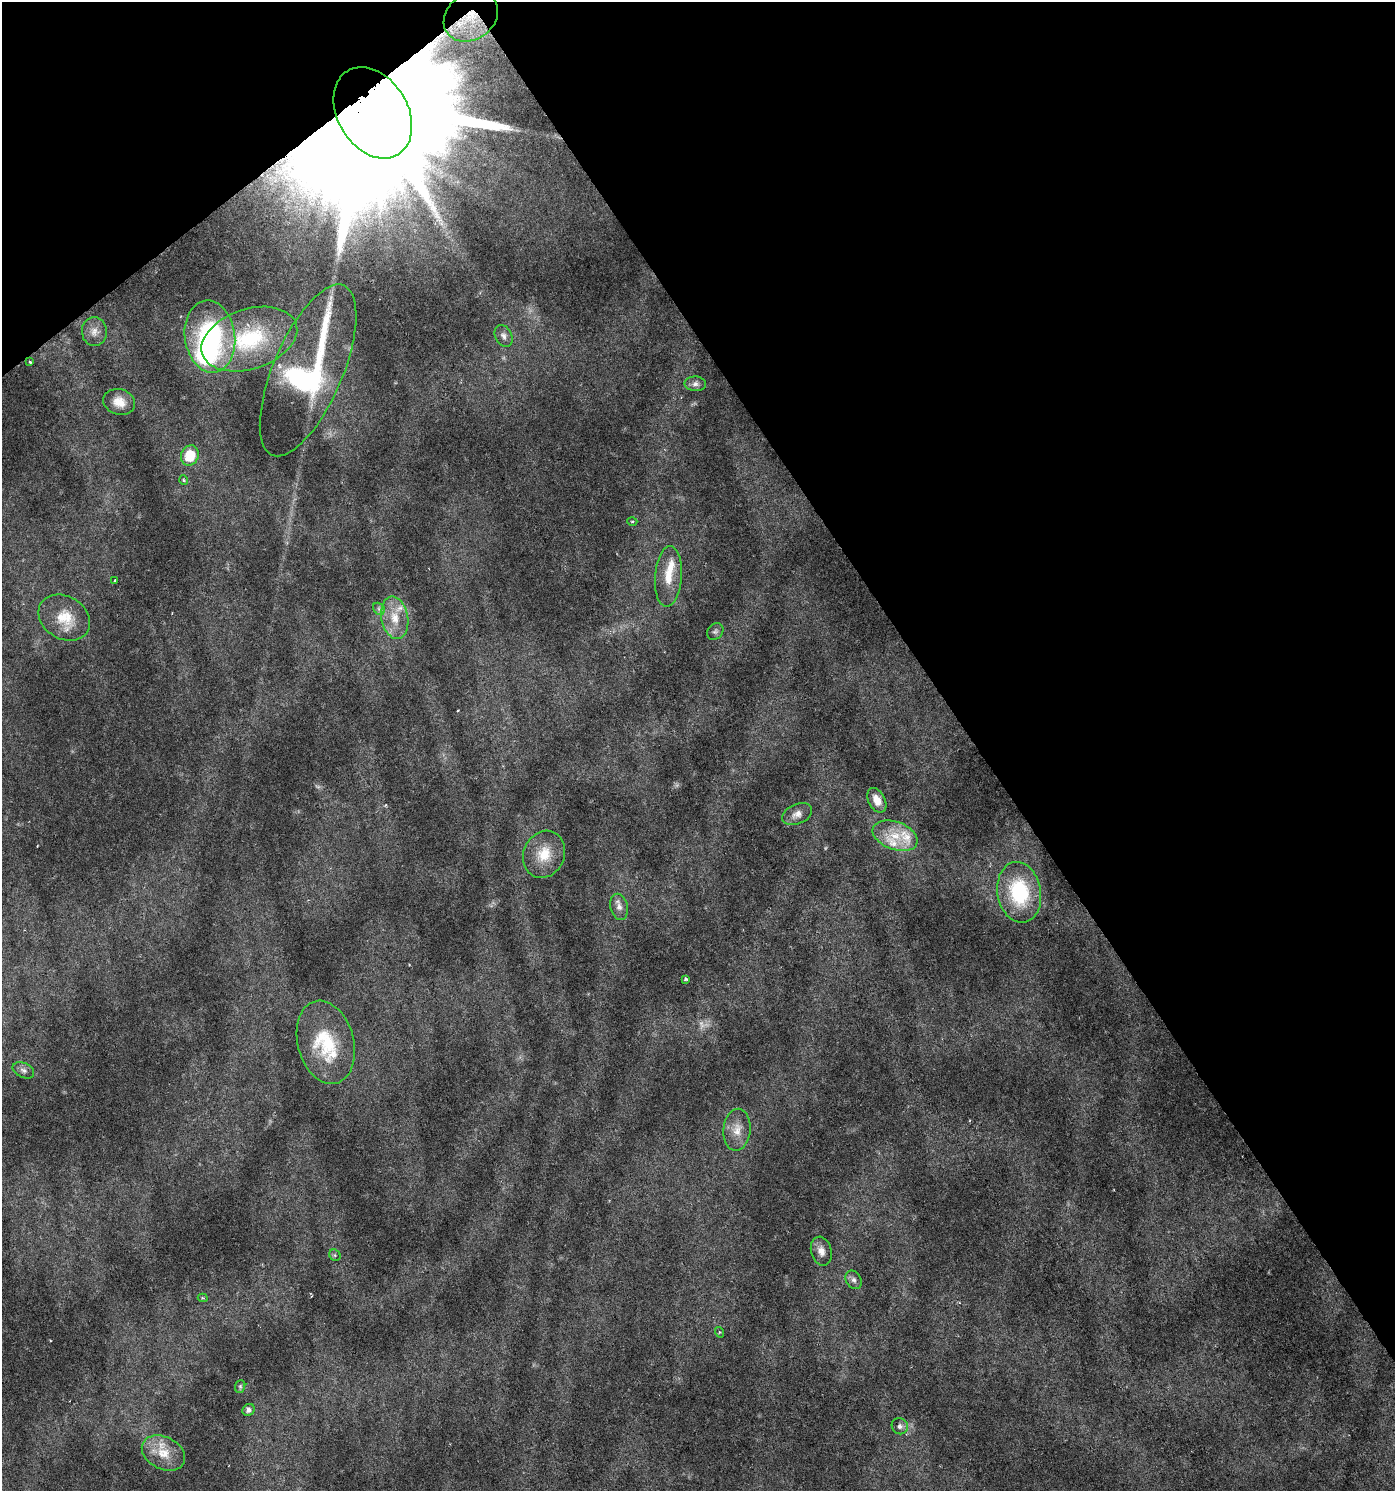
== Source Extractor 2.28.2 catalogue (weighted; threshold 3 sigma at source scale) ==
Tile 3 of 4 x 4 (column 3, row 1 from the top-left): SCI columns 2917-4309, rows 4472-5960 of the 5896 x 5961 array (HDU 1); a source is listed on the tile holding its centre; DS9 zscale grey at full resolution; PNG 1397 x 1493 px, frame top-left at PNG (2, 2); each listed source drawn as its Kron ellipse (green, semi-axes under 4 px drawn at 4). Shown black and unused: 35% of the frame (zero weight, under 3 of 6 exposures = <1% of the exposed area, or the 3 px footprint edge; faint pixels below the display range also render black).
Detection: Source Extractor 2.28.2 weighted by HDU 2 'WHT'; one run over the whole footprint, this tile lists its part. Background 0.0224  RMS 0.0023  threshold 0.00929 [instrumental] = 3 sigma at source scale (4.09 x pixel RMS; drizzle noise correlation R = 1.36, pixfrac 0.8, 0.0396/0.0396 arcsec/px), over >= 5 px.
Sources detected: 47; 3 too faint to see at this stretch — neither listed nor drawn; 6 inside a brighter listed object's ellipse — not listed separately; the other 38 listed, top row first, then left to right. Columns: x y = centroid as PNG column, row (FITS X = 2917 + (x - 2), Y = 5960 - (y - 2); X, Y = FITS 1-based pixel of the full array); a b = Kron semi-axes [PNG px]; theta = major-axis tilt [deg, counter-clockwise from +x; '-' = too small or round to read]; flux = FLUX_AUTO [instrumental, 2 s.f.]
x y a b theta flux
471 16 29 23 35 9.7
373 113 49 35 -58 23000
94 332 14 12 -86 1.9
210 336 36 25 -82 33
504 336 12 8 -63 1
249 339 49 30 18 19
30 362 3 3 - 0.28
308 370 92 35 67 40
695 384 11 7 -2 0.89
119 402 16 12 -18 2.7
190 456 10 8 70 5.8
184 480 5 4 - 0.31
632 521 5 3 - 0.23
668 576 30 13 86 4.9
115 581 3 3 - 0.45
379 609 7 5 -46 0.53
64 618 27 21 -31 6.5
395 618 21 13 -80 4.5
715 631 9 7 45 0.58
877 800 13 8 -62 2.2
797 814 16 10 23 1.7
895 836 23 14 -20 5.1
544 854 24 20 66 5.5
1019 892 30 22 -80 15
619 907 13 8 -77 1.4
685 979 3 3 - 0.44
326 1042 42 28 -75 12
23 1070 11 7 -24 0.84
737 1130 21 13 85 3.2
821 1251 15 10 -76 1.7
335 1255 6 5 - 0.39
854 1280 10 7 -58 0.83
203 1298 5 4 - 0.35
719 1332 5 3 - 0.23
240 1386 6 5 - 0.34
248 1410 6 5 - 0.79
900 1426 8 7 - 0.85
163 1453 23 16 -27 4.5
Overlapping masked pixels (flux is a lower limit): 2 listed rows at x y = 471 16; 373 113